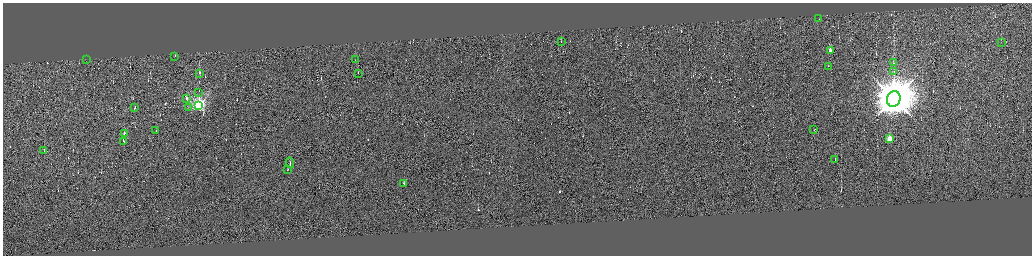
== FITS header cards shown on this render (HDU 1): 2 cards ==
NAXIS1  =                 4118
NAXIS2  =                 1013

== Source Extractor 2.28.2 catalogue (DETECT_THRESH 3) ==
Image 4118 x 1013 px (HDU 1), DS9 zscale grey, zoomed out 1/4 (1 PNG px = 4 x 4 image px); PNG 1034 x 258 px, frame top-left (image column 4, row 1010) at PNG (3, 3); each listed source drawn as its Kron ellipse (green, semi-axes under 4 px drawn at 4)
Background 0.0272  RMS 3.9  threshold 11.6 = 3 sigma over >= 5 px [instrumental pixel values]
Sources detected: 298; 270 cannot appear on this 1/4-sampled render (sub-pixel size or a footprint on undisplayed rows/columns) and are neither listed nor drawn; the other 28 listed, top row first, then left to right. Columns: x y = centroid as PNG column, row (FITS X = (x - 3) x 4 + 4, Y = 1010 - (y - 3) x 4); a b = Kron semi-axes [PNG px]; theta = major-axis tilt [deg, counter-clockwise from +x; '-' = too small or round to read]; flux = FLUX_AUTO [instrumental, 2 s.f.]
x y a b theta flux
819 18 2 1 - 8.1e+03
561 41 2 1 - 1.5e+03
1001 42 2 1 - 3.2e+03
830 50 2 1 - 2.2e+04
175 56 2 1 - 1.2e+04
87 59 2 1 - 4.1e+02
355 60 2 1 - 3.6e+02
894 63 2 1 - 4.2e+02
828 66 2 1 - 1.4e+03
894 71 3 1 - 8.5e+02
200 73 2 2 - 1.5e+04
358 73 2 1 - 2.4e+03
199 92 3 2 - 1.5e+03
186 99 2 2 - 9.6e+03
894 99 8 6 77 1.6e+07
199 105 3 3 - 9.8e+05
188 107 2 1 - 2.0e+03
134 108 3 1 - 5.8e+04
814 129 4 1 - 2.2e+04
156 131 2 1 - 5.1e+02
124 133 2 2 - 3.7e+03
889 139 2 2 - 1.3e+05
124 141 2 1 - 1.0e+04
44 150 2 1 - 3.2e+03
835 160 2 1 - 1.9e+04
290 163 5 1 - 4.0e+04
288 169 2 1 - 4.1e+04
404 183 2 1 - 1.3e+04
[270 sub-pixel or undisplayed-footprint detections neither listed nor drawn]